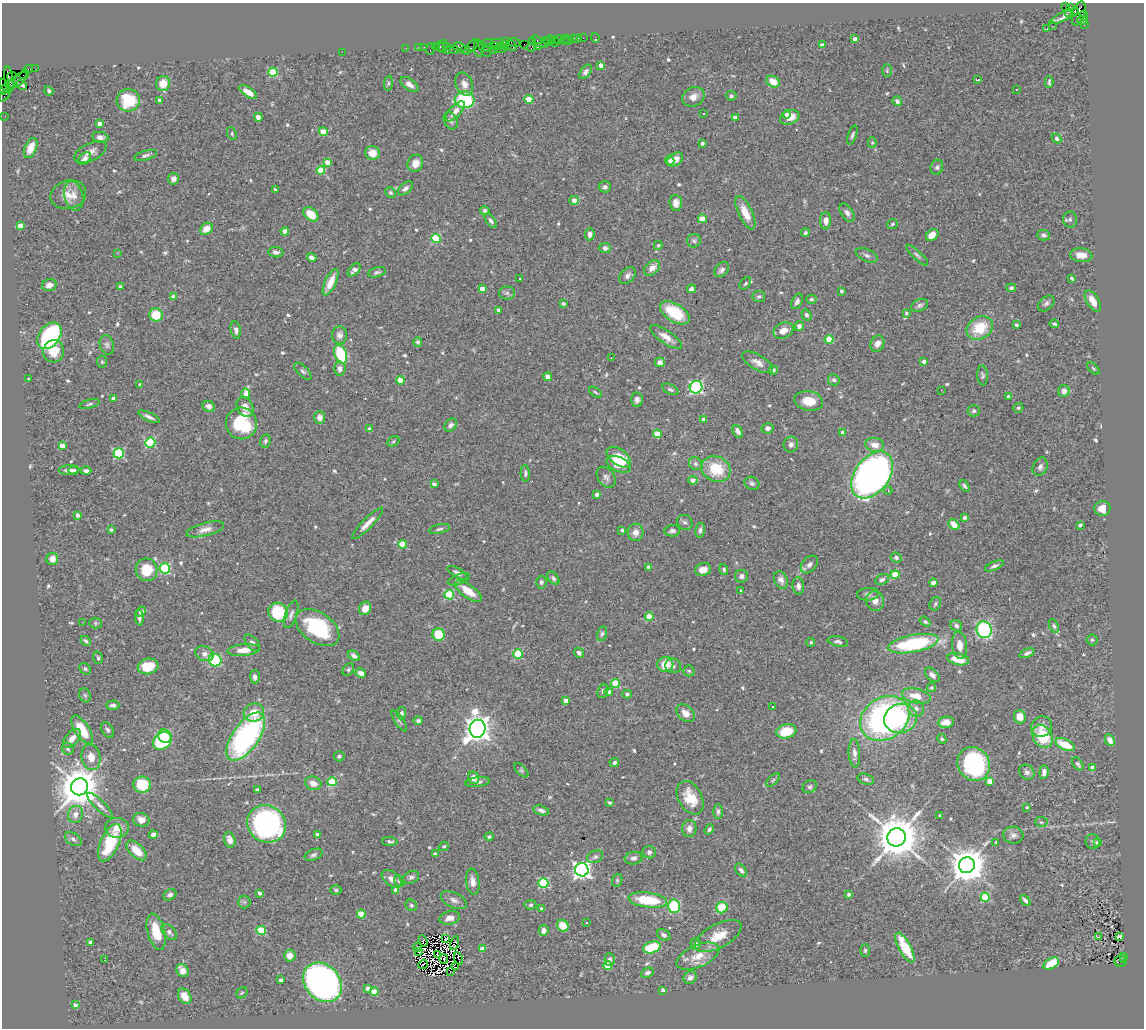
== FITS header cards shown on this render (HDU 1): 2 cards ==
NAXIS1  =                 1142
NAXIS2  =                 1026

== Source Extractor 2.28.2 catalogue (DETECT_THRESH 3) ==
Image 1142 x 1026 px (HDU 1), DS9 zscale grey, 1 PNG px = 1 image px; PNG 1146 x 1030 px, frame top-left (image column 1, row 1026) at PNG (2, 3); each listed source drawn as its Kron ellipse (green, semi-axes under 4 px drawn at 4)
Background 0.961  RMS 0.047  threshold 0.141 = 3 sigma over >= 5 px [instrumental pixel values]
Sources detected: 632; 8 with non-positive FLUX_AUTO (blend fragments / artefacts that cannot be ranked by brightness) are neither listed nor drawn; of the other 624, the 500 brightest by FLUX_AUTO listed and drawn (124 fainter detections omitted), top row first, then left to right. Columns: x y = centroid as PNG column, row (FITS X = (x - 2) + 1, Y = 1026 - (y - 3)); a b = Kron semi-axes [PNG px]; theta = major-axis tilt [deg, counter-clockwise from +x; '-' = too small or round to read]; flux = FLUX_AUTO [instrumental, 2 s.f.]
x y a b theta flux
1065 7 3 2 - 320
1070 7 3 2 - 23
1075 11 3 3 - 450
1069 12 2 2 - 17
1079 14 12 6 72 710
1064 16 16 3 24 13
1083 16 5 3 - 250
1083 20 5 4 - 160
1084 25 4 3 - 49
1052 26 2 2 - 390
1047 29 3 2 - 11
573 38 4 3 - 110
578 38 3 2 - 15
583 38 2 2 - 33
595 38 5 3 - 16
553 39 3 3 - 56
558 39 6 3 10 130
855 39 4 3 - 23
546 40 3 3 - 70
565 40 5 2 - 27
532 41 3 2 - 56
537 41 6 3 -54 90
549 41 5 3 - 100
568 41 2 2 - 15
506 42 4 2 - 45
514 42 6 3 -9 180
555 42 5 2 - 65
487 43 6 3 8 120
497 43 6 2 3 190
544 43 3 2 - 68
524 44 2 2 - 54
511 45 6 3 -52 160
822 45 4 3 - 17
435 46 3 2 - 65
443 46 6 2 80 76
447 46 3 2 - 53
472 46 7 3 53 98
500 46 3 2 - 170
504 46 4 3 - 93
418 47 2 2 - 35
424 47 2 2 - 32
440 47 5 3 - 50
459 47 6 4 -14 280
488 47 3 2 - 41
495 47 2 2 - 44
531 47 4 4 - 87
538 47 3 2 - 150
406 48 2 2 - 16
478 48 9 4 -84 310
430 49 6 2 72 130
484 49 9 3 -55 320
500 49 6 2 -2 180
454 50 4 3 - 160
465 50 5 2 - 110
493 50 2 2 - 52
447 51 3 2 - 62
342 52 2 2 - 44
601 65 4 4 - 21
29 69 4 2 - 58
35 69 2 2 - 17
887 71 6 5 - 5.4
273 72 4 4 - 180
586 72 8 5 52 9.2
24 74 5 2 - 63
12 77 5 3 - 200
9 79 13 4 -83 290
17 80 12 5 37 440
978 80 4 2 - 4.7
773 82 7 5 -29 40
1049 82 6 3 90 5.5
163 83 7 7 - 46
388 83 7 4 82 4.8
11 84 5 4 - 230
409 84 10 5 -35 17
464 84 12 8 -68 21
22 85 5 3 - 7.3
5 86 9 3 -50 260
1016 89 3 2 - 6.1
3 90 4 3 - 99
49 91 5 4 - 7.4
248 92 10 4 -34 39
5 95 7 2 48 45
731 96 5 5 - 7.3
693 97 11 9 24 24
529 99 4 4 - 69
128 100 11 11 - 130
160 100 4 3 - 9.9
464 100 10 8 -4 240
897 101 5 4 - 10
455 111 12 5 47 22
703 113 3 3 - 15
787 114 4 4 - 10
5 116 2 2 - 18
258 117 4 4 - 20
735 117 4 4 - 21
790 117 10 7 21 32
451 121 9 6 -61 10
100 124 4 4 - 21
323 132 4 4 - 83
232 133 7 4 -65 5.3
852 135 10 4 71 6.5
100 137 8 5 -9 15
1056 139 5 4 - 6.3
702 143 3 3 - 7.6
872 143 5 4 - 4.8
31 148 11 6 67 43
90 152 17 9 26 21
372 153 7 7 - 37
145 155 12 5 16 9.8
85 158 7 5 47 18
670 160 5 4 - 10
675 160 9 6 34 27
328 162 4 4 - 39
415 163 9 7 61 26
937 167 8 6 72 8.2
321 170 4 4 - 95
173 179 6 5 - 16
605 187 6 5 - 8.6
405 188 9 5 40 11
275 190 4 3 - 5.6
391 192 6 5 - 6.4
68 195 18 14 16 43
74 196 15 9 -76 27
574 200 5 4 - 24
676 203 8 6 -85 24
485 211 4 4 - 8.1
745 213 18 7 -65 45
847 213 10 6 -58 13
311 214 8 6 -42 53
702 219 4 4 - 58
1070 219 8 7 - 7.4
491 221 8 4 -54 8.7
826 221 8 5 88 20
892 224 5 4 - 5.7
20 226 4 4 - 33
206 229 7 5 40 37
285 231 4 4 - 31
805 233 4 3 - 6
590 234 6 5 - 13
932 235 7 5 42 40
1044 235 6 5 - 9.1
436 238 4 4 - 170
694 241 7 6 - 7.5
658 245 5 4 - 6
605 248 5 5 - 12
276 252 7 5 -5 11
117 253 2 2 - 23
867 255 12 6 -24 9.7
917 255 14 4 -43 9.1
1081 255 11 7 -5 31
312 257 5 4 - 14
652 268 9 6 40 25
354 270 8 4 44 14
722 270 8 6 44 12
377 272 9 4 14 8
627 276 10 6 47 12
1072 278 4 3 - 5.5
519 279 3 3 - 7.9
331 282 14 5 65 36
745 283 7 4 49 5.6
49 285 7 6 - 18
121 287 4 4 - 11
1011 288 5 4 - 8.4
482 289 4 4 - 24
691 289 5 4 - 13
841 291 3 3 - 6.6
507 293 8 6 0 9.6
173 297 4 3 - 16
759 297 6 5 - 6.7
811 299 5 4 - 6.8
797 301 8 5 63 10
1093 301 12 6 -58 29
1046 303 9 6 41 8.9
563 304 4 3 - 8
920 305 9 6 25 9
499 310 4 3 - 15
675 313 16 9 -32 140
906 313 4 3 - 5.8
156 315 7 6 - 74
806 315 6 4 -56 8
1054 324 5 3 - 5.7
1016 325 4 3 - 6.8
799 326 5 4 - 12
980 328 14 11 32 98
236 330 8 5 -77 12
783 330 10 7 25 29
339 335 8 7 - 14
49 336 15 10 53 400
666 337 19 6 -35 29
829 339 4 4 - 84
418 342 5 4 - 9.3
877 344 8 6 65 21
107 345 10 7 -75 10
54 351 11 10 - 55
341 354 10 6 -71 170
611 357 3 2 - 4.8
924 361 4 3 - 17
102 362 6 5 - 4.8
660 362 5 5 - 19
757 362 17 7 -30 22
1093 368 7 4 -45 4.8
340 369 7 6 - 18
773 370 4 4 - 6.4
303 371 11 5 -45 8.9
983 375 10 5 -86 6.7
548 377 4 4 - 27
29 379 3 3 - 4.7
400 380 4 4 - 50
834 380 6 5 - 8.2
140 384 3 3 - 5.6
696 387 6 6 - 520
670 389 9 5 -25 7.2
941 390 3 2 - 4.9
1064 391 6 6 - 20
595 392 7 3 -35 4.7
246 394 5 4 - 30
1009 397 4 4 - 17
114 398 4 4 - 24
637 400 7 6 - 11
808 401 14 9 -10 51
89 404 10 4 16 6.6
209 406 6 5 - 18
245 407 10 8 -64 26
1018 408 5 4 - 5.8
974 411 6 5 - 7.9
149 417 12 4 -25 13
319 418 6 5 - 20
704 419 4 4 - 18
241 423 16 15 - 180
451 425 7 5 46 10
768 428 6 5 - 12
370 429 4 3 - 16
738 431 7 4 -60 15
843 432 4 4 - 21
657 434 4 4 - 82
265 441 6 5 - 6.8
393 441 6 4 30 4.8
150 443 5 5 - 240
791 444 8 7 - 11
875 445 9 7 -12 29
62 446 4 4 - 44
119 453 5 5 - 250
619 457 14 8 -35 100
618 464 13 7 -23 47
695 464 7 6 - 7.8
1040 467 9 7 64 12
716 469 15 12 -26 110
69 470 10 5 3 13
73 470 5 4 - 8.6
86 471 5 3 - 8.4
525 473 8 4 -86 6.9
872 475 26 17 53 1800
606 477 11 8 -53 13
693 480 5 4 - 18
752 483 8 6 -27 8.2
434 484 4 3 - 12
964 486 6 4 -57 5.7
888 490 4 3 - 7.2
597 494 4 4 - 11
1102 508 8 7 - 39
78 515 4 3 - 12
964 517 3 3 - 11
685 522 8 7 - 8
368 523 21 5 46 26
954 525 6 4 -45 45
1080 525 4 3 - 11
205 529 19 6 14 23
439 529 10 4 12 7.6
111 530 4 3 - 7.2
622 530 4 3 - 8
700 530 7 4 79 9
672 531 8 5 5 9.6
636 532 9 8 - 23
402 544 4 4 - 62
896 558 5 5 - 8
52 559 6 6 - 26
809 564 10 6 47 13
994 566 10 4 23 8.8
649 567 4 3 - 14
165 568 5 5 - 280
146 570 11 11 - 80
703 570 8 6 15 26
724 570 6 4 -71 6.1
457 573 11 4 -30 11
895 575 4 4 - 98
741 576 6 6 - 13
553 578 7 5 -51 7.4
459 579 12 5 21 9.5
781 580 9 6 -65 15
882 580 7 5 27 9.7
541 582 6 5 - 7.4
933 583 4 4 - 24
798 586 8 5 -84 14
468 591 16 6 -35 50
741 591 3 3 - 5.8
868 594 11 6 4 12
449 595 5 5 - 190
875 601 10 9 - 20
935 604 7 5 60 6.3
365 608 7 6 - 34
141 611 5 4 - 10
278 612 10 9 - 150
291 614 14 5 70 13
649 617 4 4 - 67
139 618 7 4 -86 9.3
83 622 3 2 - 5.4
925 622 6 4 -36 6
95 623 6 5 - 5.1
956 626 6 5 - 9
1054 626 7 4 -66 6.6
317 628 24 15 -34 240
984 630 8 7 - 380
602 634 7 5 76 6.4
439 635 6 6 - 91
1092 640 5 5 - 5.2
86 641 5 4 - 6
838 641 10 5 -11 8.4
811 642 4 4 - 4.7
252 643 10 5 -50 12
913 644 25 8 11 310
960 645 14 7 -83 29
244 650 16 6 5 32
579 653 5 4 - 9.1
1027 653 8 4 22 8.9
204 654 10 7 -20 16
518 654 4 4 - 150
354 656 7 4 -33 11
98 658 6 4 -73 5.3
958 659 11 6 -13 52
215 660 6 6 - 270
665 664 8 7 - 57
148 666 10 7 15 75
673 666 8 7 - 9.1
85 669 7 5 -45 5.5
348 670 7 5 53 6.2
689 671 5 5 - 4.9
361 673 5 4 - 20
932 675 9 5 -44 16
255 677 6 5 - 12
615 684 4 4 - 120
931 688 4 4 - 4.7
603 691 7 5 71 8.4
608 692 4 4 - 16
627 694 4 4 - 8.6
85 695 7 5 -67 6.5
916 696 14 7 -12 45
566 700 4 4 - 27
113 705 6 4 3 8.7
772 706 3 2 - 4.7
916 709 8 7 - 16
254 713 10 9 - 53
401 713 6 4 82 7.7
685 713 10 7 -42 29
1020 717 6 6 - 39
885 718 26 21 33 950
901 718 16 14 19 99
399 721 12 4 -57 7.2
418 721 4 4 - 8
946 722 8 5 9 31
1042 727 11 10 - 23
477 729 9 8 - 3800
82 730 16 7 -57 80
108 730 8 5 -61 8
786 731 10 7 12 83
165 736 7 6 - 340
1043 736 12 9 -57 130
246 737 28 13 55 640
72 738 11 6 49 24
942 739 5 4 - 4.9
1110 740 6 4 -62 27
162 741 10 8 41 160
1065 745 10 5 -25 80
68 749 6 5 - 7.7
854 753 14 5 -87 16
339 756 5 5 - 6.6
91 757 13 9 -77 33
614 763 5 4 - 9.6
974 764 17 15 -56 380
1078 764 7 5 -53 9.1
1092 768 4 4 - 29
521 770 9 4 -45 5.5
1027 772 8 7 - 12
1044 772 7 4 85 15
474 778 6 5 - 25
866 779 8 5 -17 8.2
773 780 8 4 45 5.5
990 781 4 4 - 49
332 782 5 4 - 110
478 782 12 5 7 9.5
313 783 8 6 -18 22
142 785 9 8 - 110
79 787 8 8 - 11000
810 787 7 6 - 8.5
257 790 4 3 - 5.7
690 798 18 11 -61 76
609 803 3 3 - 6.4
100 805 17 5 -45 16
1027 807 4 3 - 8.3
541 810 8 4 -16 9.8
718 812 7 4 -88 8.8
76 814 9 7 63 19
940 816 3 3 - 5
141 820 8 7 - 21
1041 822 6 5 - 5.9
266 824 20 18 -36 640
117 828 12 10 -3 35
689 828 8 7 - 17
709 829 5 4 - 6.1
153 835 4 4 - 16
317 835 4 3 - 11
1013 835 10 8 -5 14
489 837 4 4 - 5.4
897 837 9 9 - 14000
73 839 9 6 -33 11
230 840 8 5 -74 22
390 841 8 4 -4 7
1093 841 7 7 - 8.2
996 842 4 3 - 5.8
110 843 20 9 66 160
1098 843 4 4 - 18
444 846 5 4 - 4.8
137 850 12 6 -44 53
649 852 7 6 - 14
435 854 4 3 - 22
314 855 9 5 21 8.3
595 857 8 6 25 8.9
633 858 9 6 5 12
967 865 8 8 - 7900
582 870 7 6 - 1300
741 870 7 5 -50 9.5
411 877 8 6 24 8.8
392 879 11 6 -38 19
617 880 6 5 - 5.3
399 881 6 5 - 6
473 882 13 6 -82 20
543 883 5 5 - 290
336 890 5 4 - 5
396 890 4 4 - 23
260 893 4 3 - 8.8
849 894 4 4 - 10
170 895 7 5 33 8.6
985 897 4 4 - 170
454 900 14 7 -25 15
648 900 19 7 -7 140
1025 901 6 3 -48 9.9
244 902 6 6 - 5.8
411 905 6 5 - 7.2
531 905 6 4 4 5.5
674 906 7 6 - 160
722 908 6 5 - 90
541 909 3 3 - 5.1
361 914 4 4 - 57
450 918 10 6 13 21
587 922 3 3 - 6.4
563 926 6 5 - 50
261 930 5 4 - 130
544 930 5 5 - 15
156 932 18 8 -76 75
169 932 9 6 -46 9.7
664 935 7 5 -29 10
718 936 26 11 29 63
1099 937 3 2 - 43
1119 937 3 3 - 22
446 939 3 3 - 8.4
423 941 6 2 -68 6.4
91 942 4 3 - 9.8
454 943 7 3 76 5.2
696 944 6 5 - 6.4
418 947 4 2 - 6.6
652 947 9 5 18 130
905 947 16 6 -62 110
482 949 4 3 - 41
865 950 6 5 - 5
419 952 2 2 - 5.4
437 955 3 3 - 13
290 956 6 6 - 27
698 956 23 11 23 56
1124 956 3 2 - 220
458 958 6 2 -66 6.1
444 959 4 2 - 9.1
610 959 6 5 - 12
105 960 3 2 - 5.9
1123 960 4 2 - 110
1121 961 6 5 - 320
423 964 5 2 - 6.1
1051 964 8 5 32 73
608 966 4 4 - 87
455 967 4 3 - 13
182 970 7 5 -56 30
450 971 2 2 - 41
647 973 6 4 24 10
690 977 7 6 - 13
281 980 4 3 - 11
322 982 22 17 -48 1200
368 989 4 4 - 27
663 990 4 3 - 6.7
374 992 4 4 - 72
242 993 6 5 - 4.7
185 996 8 6 -55 31
75 1005 4 3 - 13
At the frame edge (FLAGS 8, measured only in part): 1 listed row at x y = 3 90
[124 fainter detections neither listed nor drawn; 8 non-positive-flux detections neither listed nor drawn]